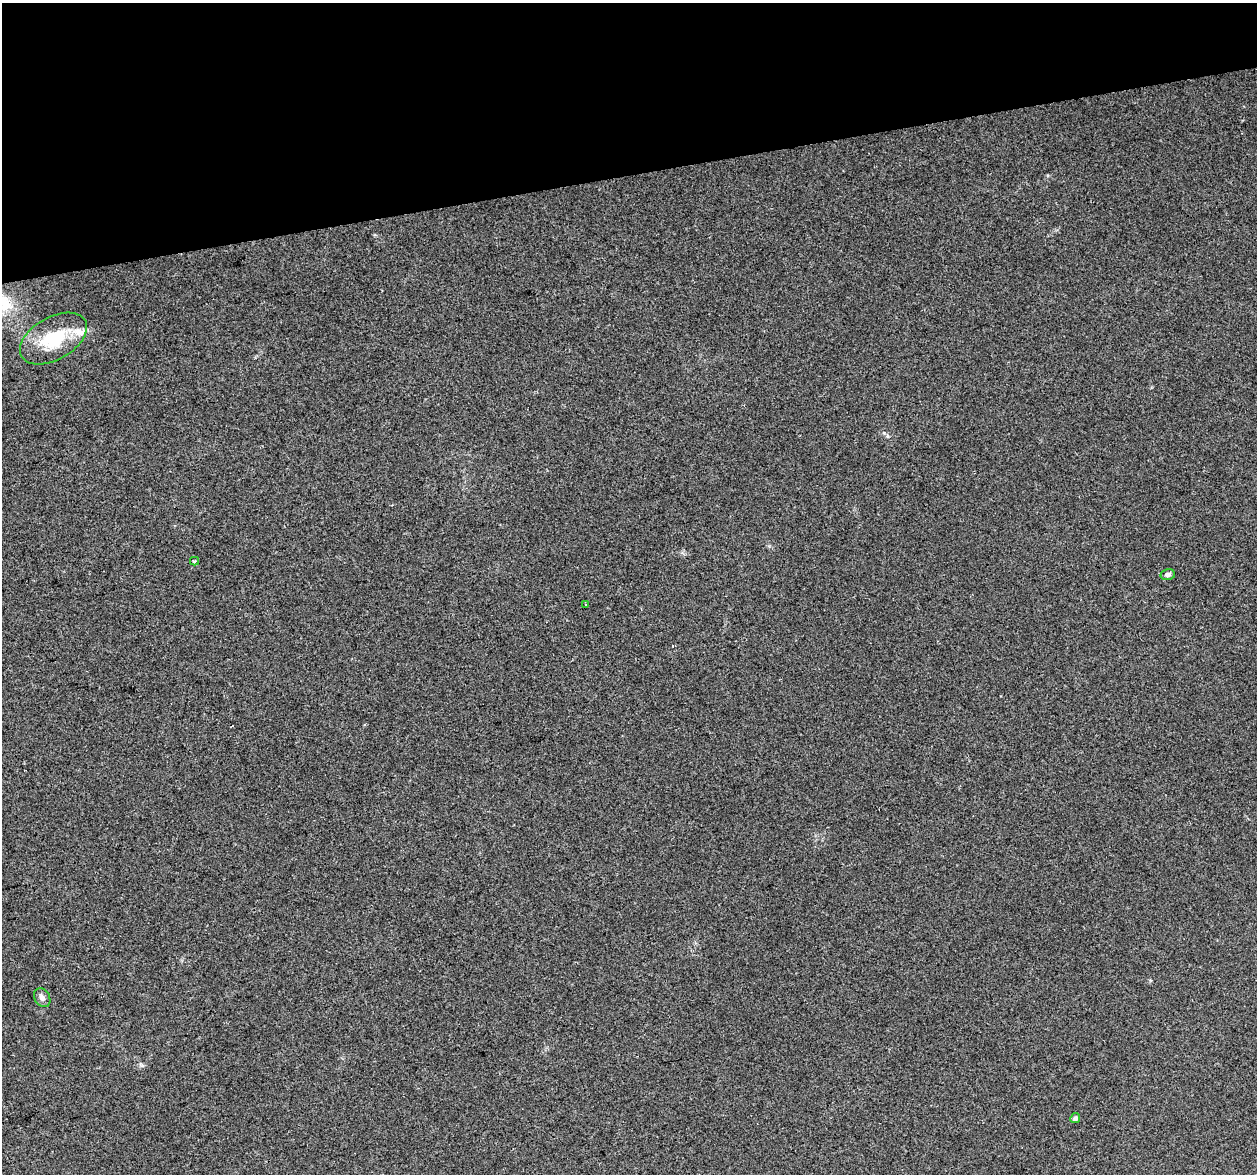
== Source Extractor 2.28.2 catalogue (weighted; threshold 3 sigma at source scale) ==
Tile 3 of 4 x 4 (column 3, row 1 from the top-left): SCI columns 2512-3766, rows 3602-4773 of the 5022 x 4810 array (HDU 1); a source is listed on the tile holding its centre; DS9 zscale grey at full resolution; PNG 1259 x 1176 px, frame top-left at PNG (2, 3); each listed source drawn as its Kron ellipse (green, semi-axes under 4 px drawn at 4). Shown black and unused: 15% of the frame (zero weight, under 2 of 3 exposures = <1% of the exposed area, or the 3 px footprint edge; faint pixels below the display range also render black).
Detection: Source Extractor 2.28.2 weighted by HDU 2 'WHT'; one run over the whole footprint, this tile lists its part. Background 0.0816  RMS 0.0076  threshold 0.034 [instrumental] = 3 sigma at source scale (4.5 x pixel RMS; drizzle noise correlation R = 1.50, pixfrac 1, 0.0396/0.0396 arcsec/px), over >= 5 px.
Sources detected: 7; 1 inside a brighter listed object's ellipse — not listed separately; the other 6 listed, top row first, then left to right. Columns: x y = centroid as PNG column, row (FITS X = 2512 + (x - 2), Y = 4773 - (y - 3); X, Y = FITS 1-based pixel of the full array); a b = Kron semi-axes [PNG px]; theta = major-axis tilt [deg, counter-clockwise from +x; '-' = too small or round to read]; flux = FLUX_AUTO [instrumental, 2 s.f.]
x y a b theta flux
53 339 36 21 29 36
194 561 4 4 - 1
1168 575 7 5 14 2.1
586 605 2 2 - 0.5
42 998 10 7 -59 3
1075 1118 5 4 - 2.6